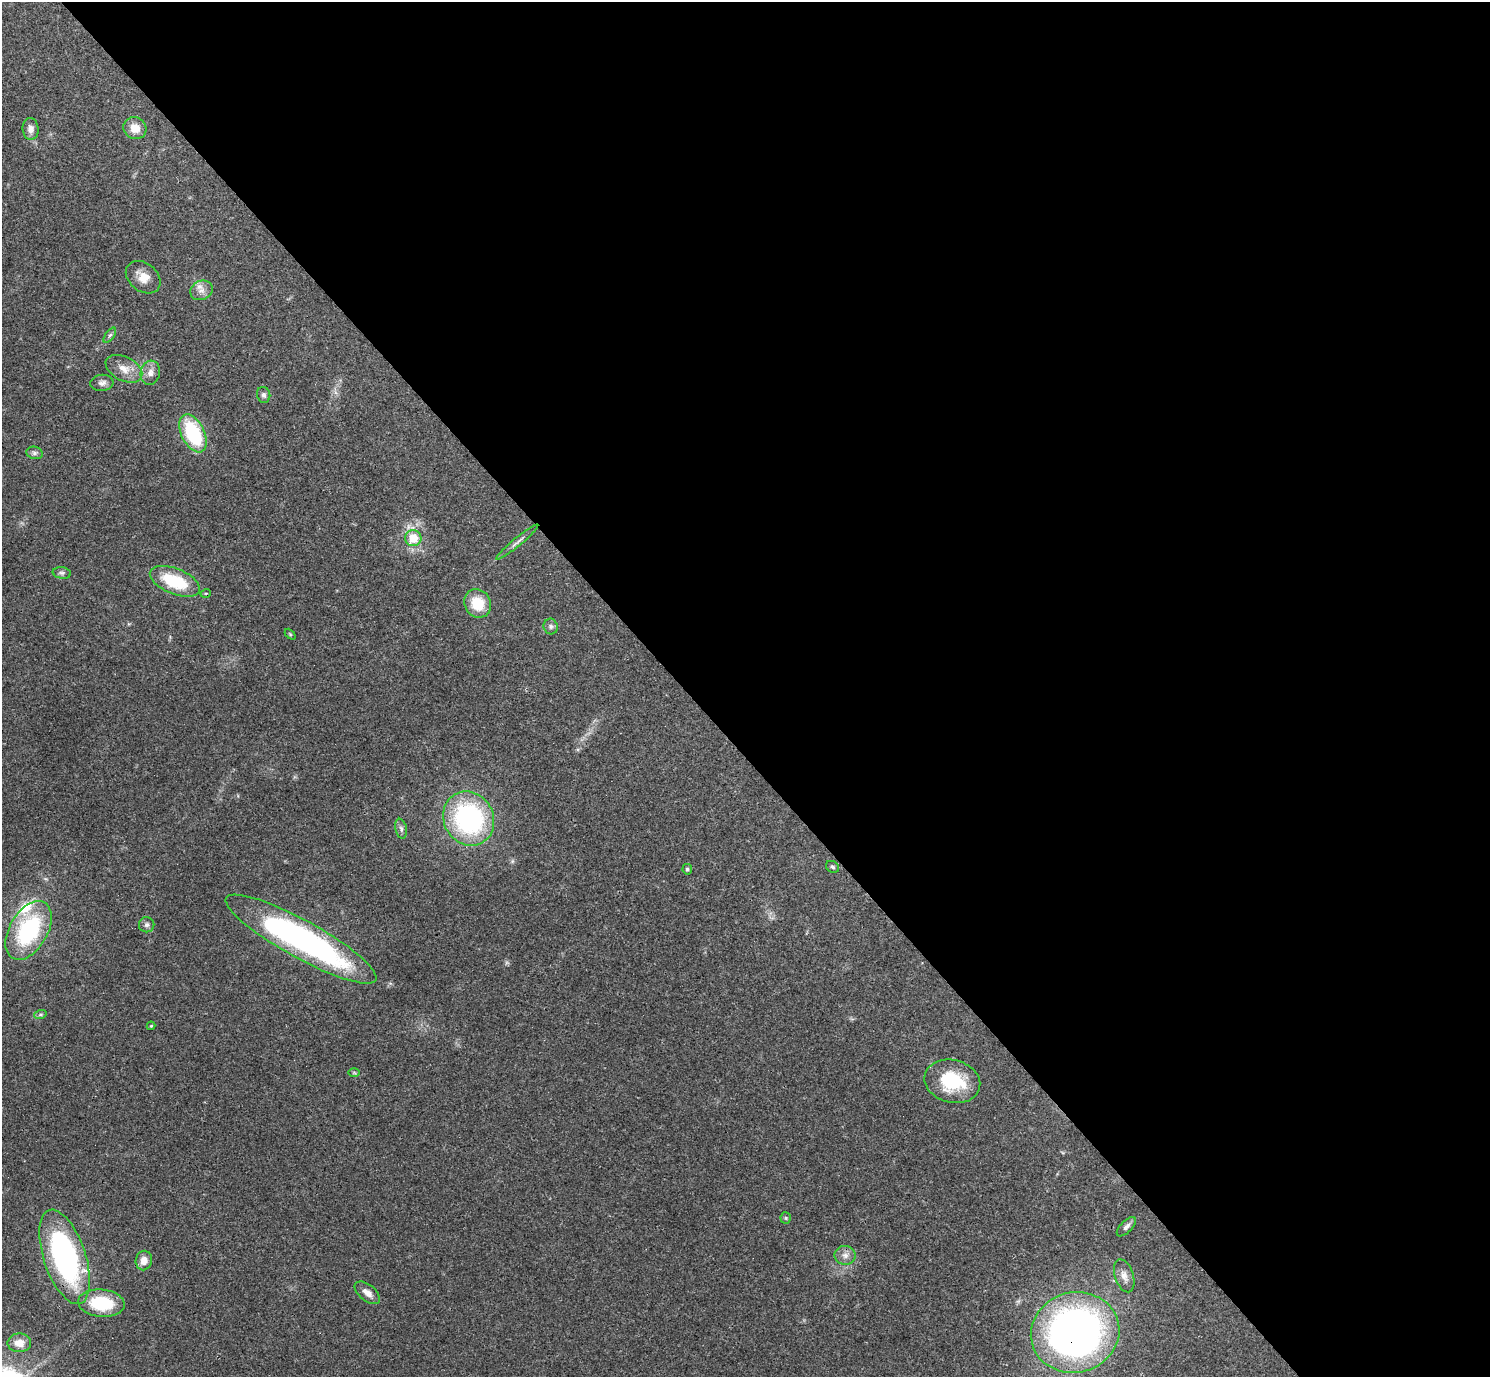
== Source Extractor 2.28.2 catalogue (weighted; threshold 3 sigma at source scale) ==
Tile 8 of 4 x 4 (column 4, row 2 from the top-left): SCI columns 4465-5952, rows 2906-4280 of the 5955 x 5951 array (HDU 1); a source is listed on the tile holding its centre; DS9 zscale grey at full resolution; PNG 1492 x 1379 px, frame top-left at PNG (2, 2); each listed source drawn as its Kron ellipse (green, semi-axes under 4 px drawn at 4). Shown black and unused: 54% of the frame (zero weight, under 3 of 4 exposures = <1% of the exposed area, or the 3 px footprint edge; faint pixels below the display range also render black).
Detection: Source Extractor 2.28.2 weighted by HDU 2 'WHT'; one run over the whole footprint, this tile lists its part. Background 0.0352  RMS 0.0026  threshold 0.0118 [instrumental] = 3 sigma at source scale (4.5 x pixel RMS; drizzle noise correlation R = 1.50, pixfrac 1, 0.05/0.05 arcsec/px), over >= 5 px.
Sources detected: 41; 1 inside a brighter listed object's ellipse — not listed separately; the other 40 listed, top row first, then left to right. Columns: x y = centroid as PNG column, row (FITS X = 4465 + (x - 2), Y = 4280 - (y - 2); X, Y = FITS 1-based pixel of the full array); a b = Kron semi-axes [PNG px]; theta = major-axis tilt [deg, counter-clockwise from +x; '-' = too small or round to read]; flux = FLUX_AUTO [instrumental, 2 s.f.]
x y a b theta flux
135 128 12 10 -35 3.5
31 129 11 8 -85 1.8
143 277 19 14 -39 3.7
202 290 11 9 24 1.9
110 335 9 4 54 0.61
124 369 19 12 -27 3.4
150 373 12 9 75 1.8
102 383 11 8 6 1.3
264 395 8 6 -74 0.78
193 433 20 11 -64 19
35 453 8 6 -15 0.75
413 538 8 8 - 5.4
517 542 27 3 40 1.2
62 573 9 5 -9 0.71
175 581 26 12 -22 13
206 593 5 3 - 0.24
478 603 15 13 -53 7.1
551 626 8 7 - 0.77
290 634 6 4 -46 0.31
469 818 28 25 -60 46
401 829 10 5 -78 0.87
833 867 7 5 -32 0.51
687 869 5 4 - 0.55
147 925 8 7 - 0.82
29 930 32 19 60 28
301 939 85 19 -29 83
40 1015 6 4 18 0.48
151 1026 4 4 - 0.29
354 1073 6 4 -1 0.3
952 1081 28 21 -14 14
786 1218 6 5 - 0.42
1126 1227 12 6 45 1
845 1255 10 9 - 1.6
65 1257 49 21 -71 58
144 1260 10 8 79 2.1
1124 1276 17 9 -71 2.2
367 1293 15 8 -39 1.8
101 1303 23 13 -6 13
1075 1332 44 40 15 150
19 1343 11 9 0 2.7
Overlapping masked pixels (flux is a lower limit): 2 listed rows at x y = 65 1257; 1075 1332